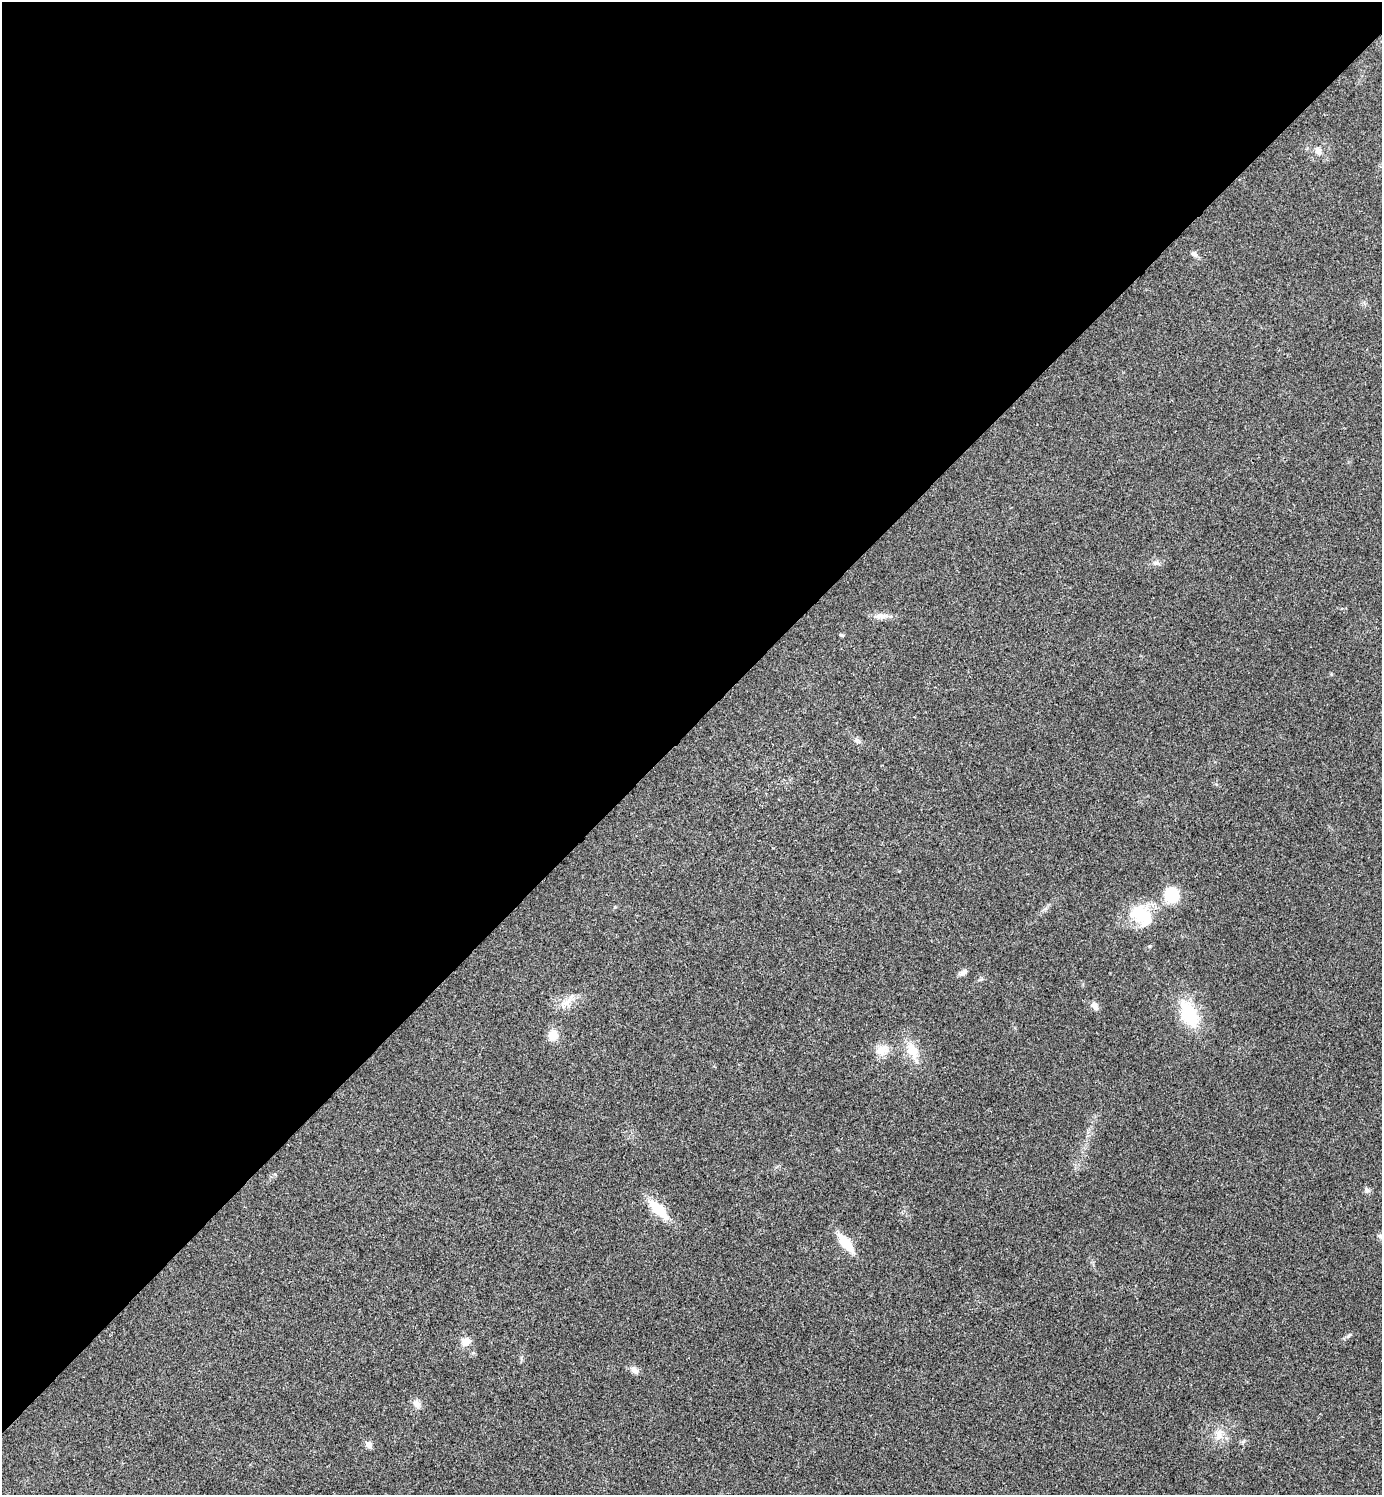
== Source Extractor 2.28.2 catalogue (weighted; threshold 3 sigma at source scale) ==
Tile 2 of 4 x 4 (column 2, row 1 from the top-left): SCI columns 1681-3060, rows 4483-5975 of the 5980 x 5981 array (HDU 1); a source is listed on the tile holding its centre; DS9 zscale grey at full resolution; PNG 1384 x 1497 px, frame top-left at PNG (2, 2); no overlay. Shown black and unused: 49% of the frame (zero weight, under 3 of 4 exposures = <1% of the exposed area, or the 3 px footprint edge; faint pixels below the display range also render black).
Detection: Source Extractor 2.28.2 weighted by HDU 2 'WHT'; one run over the whole footprint, this tile lists its part. Background 0.0285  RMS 0.0054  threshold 0.0241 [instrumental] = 3 sigma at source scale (4.5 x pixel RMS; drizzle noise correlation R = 1.50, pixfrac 1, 0.05/0.05 arcsec/px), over >= 5 px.
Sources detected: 25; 1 inside a brighter object's white glare — not listed; the other 24 listed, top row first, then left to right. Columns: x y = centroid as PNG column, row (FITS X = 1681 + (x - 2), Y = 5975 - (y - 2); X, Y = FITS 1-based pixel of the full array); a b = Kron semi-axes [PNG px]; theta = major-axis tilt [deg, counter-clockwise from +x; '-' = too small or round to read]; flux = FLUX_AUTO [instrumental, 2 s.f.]
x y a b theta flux
1318 151 10 7 -72 2.5
1194 254 9 6 -42 1.7
1156 563 7 5 11 1.4
880 616 15 7 -8 3.3
842 635 6 4 -29 0.65
856 740 7 4 -71 1.1
1171 895 9 9 - 30
1141 914 36 23 -56 19
963 972 11 6 30 1.8
566 1003 10 8 37 3.8
1095 1006 12 7 -61 2.2
1189 1014 32 17 -65 24
553 1035 11 10 - 6.5
882 1050 19 13 15 6.3
912 1051 22 14 -65 9.8
1367 1190 7 6 - 1.3
658 1210 31 11 -46 13
1381 1236 8 5 -40 1.2
845 1243 24 9 -51 11
466 1341 11 9 -7 4.4
634 1370 10 7 -52 2.6
417 1404 12 8 -47 2.9
1219 1435 16 9 84 4.8
369 1445 9 7 -46 2.4
Isophote crosses this tile's border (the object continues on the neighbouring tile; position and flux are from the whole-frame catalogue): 1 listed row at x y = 1381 1236
Unlisted compact peaks at least as high as the median listed source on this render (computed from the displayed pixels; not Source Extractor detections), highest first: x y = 1348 1336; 275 1174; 1331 674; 615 907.